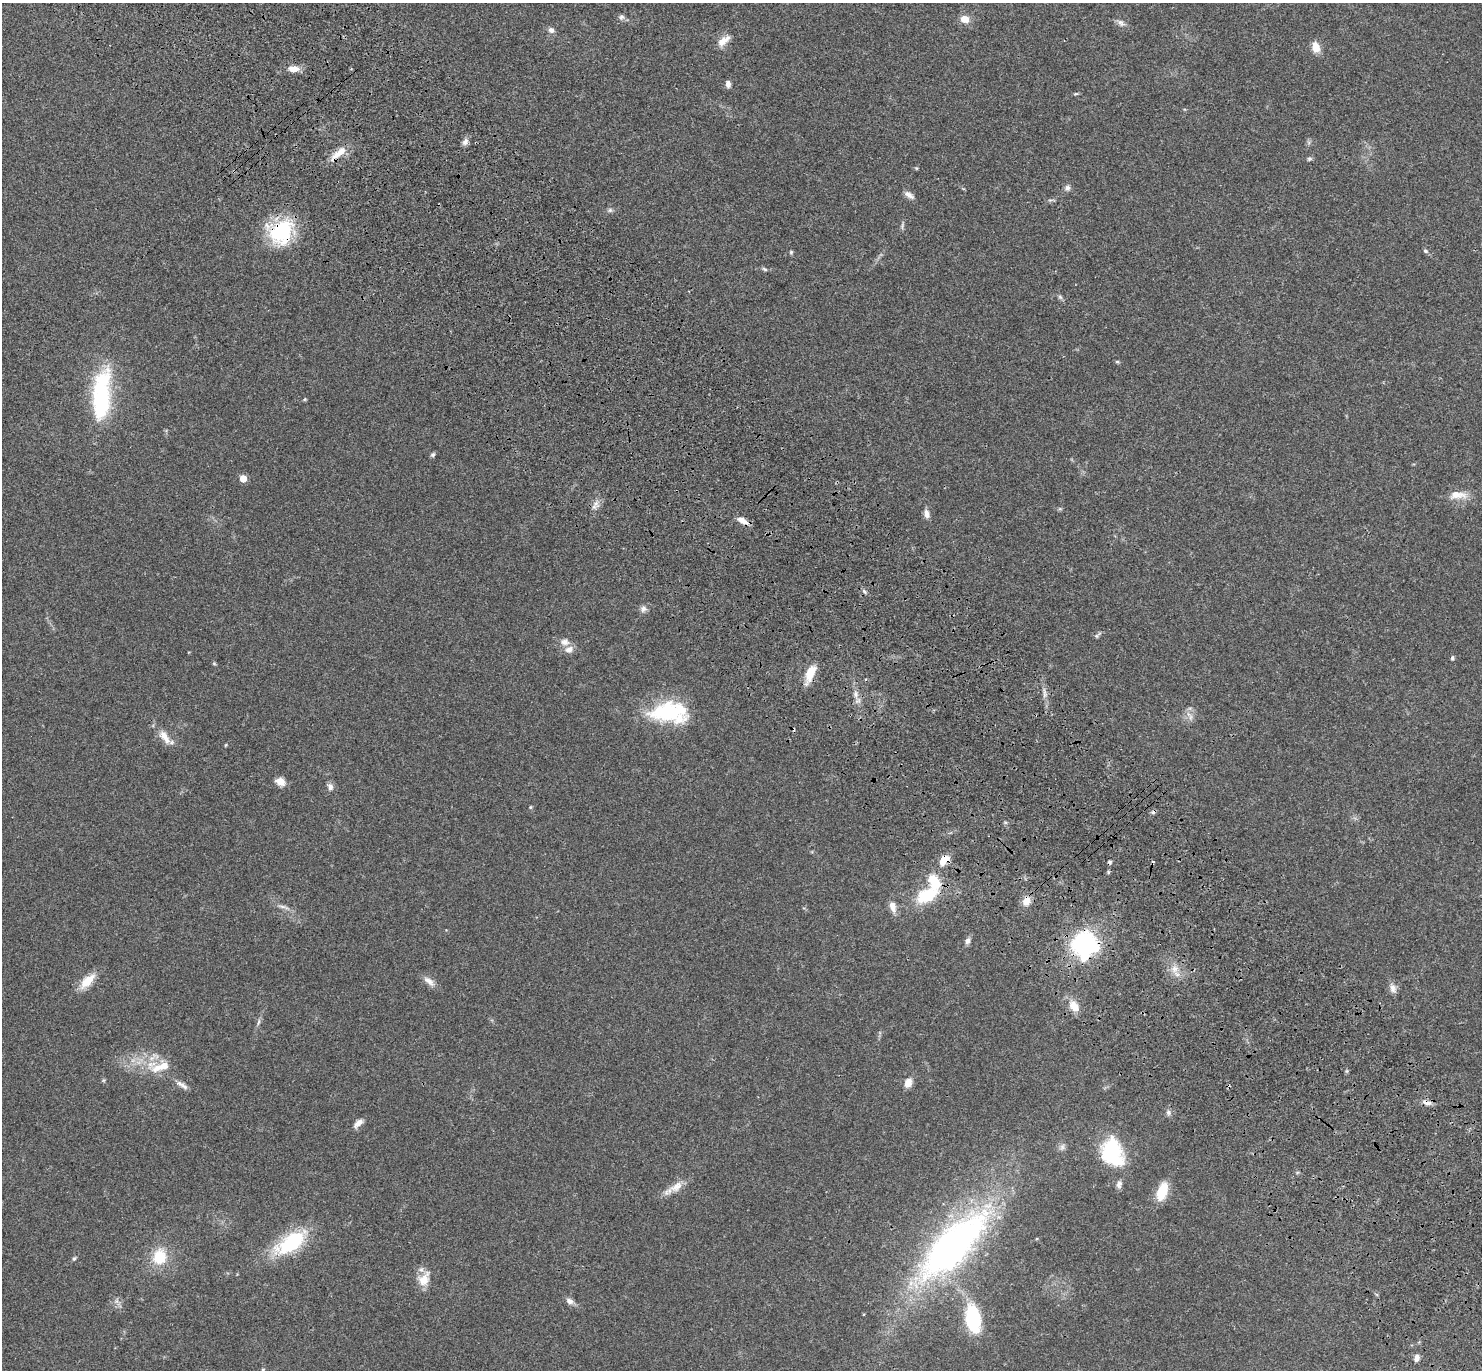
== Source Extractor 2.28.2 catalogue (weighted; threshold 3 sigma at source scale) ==
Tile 6 of 4 x 4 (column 2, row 2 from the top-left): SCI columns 1577-3056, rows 2982-4349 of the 6115 x 6104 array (HDU 1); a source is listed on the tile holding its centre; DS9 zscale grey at full resolution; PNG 1484 x 1372 px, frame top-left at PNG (2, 3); no overlay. Shown black and unused: <1% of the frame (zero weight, under 3 of 4 exposures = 6% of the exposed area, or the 3 px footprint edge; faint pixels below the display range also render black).
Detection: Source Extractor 2.28.2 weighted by HDU 2 'WHT'; one run over the whole footprint, this tile lists its part. Background 0.0501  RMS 0.0055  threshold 0.0245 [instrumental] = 3 sigma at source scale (4.5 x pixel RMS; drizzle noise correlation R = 1.50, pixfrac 1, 0.05/0.05 arcsec/px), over >= 5 px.
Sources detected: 95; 1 too faint to see at this stretch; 4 cosmic-ray / hot-pixel residue — not listed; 4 inside a brighter listed object's ellipse — not listed separately; the other 86 listed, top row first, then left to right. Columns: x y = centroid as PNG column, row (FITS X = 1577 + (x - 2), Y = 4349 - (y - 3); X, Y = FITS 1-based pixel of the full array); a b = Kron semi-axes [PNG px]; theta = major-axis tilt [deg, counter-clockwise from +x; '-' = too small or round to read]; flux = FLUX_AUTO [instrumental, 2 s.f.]
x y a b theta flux
621 17 8 7 - 1.6
965 19 9 8 - 5.4
1121 23 12 7 -36 2.3
551 30 9 7 -36 2.1
723 41 18 9 43 5.4
1316 47 12 8 -77 6.2
294 69 14 8 -2 4.9
728 84 8 6 -83 2.1
1076 94 7 3 8 0.67
465 142 10 7 64 2.3
338 153 28 8 41 7.6
1309 159 7 6 - 0.96
916 168 5 4 - 0.58
1067 188 9 8 - 1.8
909 195 13 6 -35 2.9
610 210 8 6 15 1.2
281 232 30 26 50 41
1425 251 7 5 -40 0.95
791 252 5 4 - 0.77
764 269 7 4 -28 0.96
1060 297 7 5 -45 1.1
1117 362 5 4 - 0.78
101 395 67 21 85 56
305 399 5 4 - 0.58
433 454 6 5 - 1.1
243 478 5 5 - 9.5
1458 495 25 10 -2 6.9
595 505 14 7 56 3.2
1060 509 6 4 0 0.77
926 514 11 7 -75 3
742 521 14 6 -27 4.2
864 591 8 4 -46 1.2
643 609 10 9 - 2.3
1096 636 7 5 20 0.99
565 642 13 10 -5 3.7
1452 658 5 4 - 0.92
214 663 5 5 - 0.61
810 673 22 9 69 10
866 679 3 3 - 0.7
1044 693 14 4 -84 2.5
856 694 11 7 -84 2.8
667 712 45 24 -7 43
1190 716 16 7 -59 3.1
165 737 24 10 -52 6.5
226 745 5 3 - 0.46
280 781 10 8 -26 5
330 787 10 7 -80 2.3
530 807 6 4 89 0.57
944 860 17 10 48 6.3
1108 872 6 4 90 0.65
927 895 20 12 26 28
1026 901 11 9 76 5.2
282 906 11 4 -5 1.7
893 907 14 7 -74 4.8
967 941 9 6 71 2.1
1085 945 29 28 - 65
1175 969 12 10 88 5.1
87 981 24 10 46 9
429 981 19 8 -40 3.8
1393 988 13 9 -69 3.1
1074 1006 16 10 -53 6.9
259 1022 10 4 78 1.3
133 1060 7 4 18 1.6
161 1067 32 13 18 12
103 1080 6 4 -72 0.69
908 1083 10 7 65 5.1
180 1084 15 7 -23 3
1427 1103 14 6 -16 3
1168 1112 8 6 77 1.6
358 1123 13 7 43 3.2
1062 1147 10 7 79 2
1112 1152 32 23 -70 39
1297 1173 6 4 20 0.62
1119 1184 11 7 77 2
676 1186 20 11 30 6.6
1162 1192 20 10 72 14
291 1243 39 17 33 40
953 1246 119 41 46 210
159 1257 18 15 83 17
74 1259 6 4 61 0.85
424 1279 22 14 60 8
116 1301 9 6 73 1.9
570 1301 10 7 -27 2.5
973 1319 26 12 -83 46
1417 1358 9 5 82 2.2
263 1369 5 3 - 0.47
Overlapping masked pixels (flux is a lower limit): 7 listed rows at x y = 338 153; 281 232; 810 673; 944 860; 1026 901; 1085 945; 1427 1103